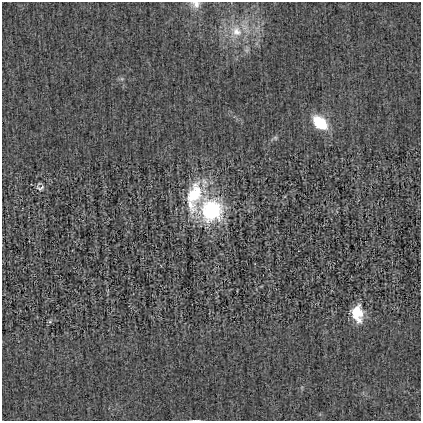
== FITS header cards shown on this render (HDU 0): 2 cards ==
NAXIS1  =                  419
NAXIS2  =                  419

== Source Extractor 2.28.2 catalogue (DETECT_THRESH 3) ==
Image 419 x 419 px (HDU 0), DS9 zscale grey, 1 PNG px = 1 image px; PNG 423 x 423 px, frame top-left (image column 1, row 419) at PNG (2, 2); no overlay
Background -5.49e-04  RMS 0.021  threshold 0.0624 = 3 sigma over >= 5 px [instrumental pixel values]
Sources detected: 12; all 12 listed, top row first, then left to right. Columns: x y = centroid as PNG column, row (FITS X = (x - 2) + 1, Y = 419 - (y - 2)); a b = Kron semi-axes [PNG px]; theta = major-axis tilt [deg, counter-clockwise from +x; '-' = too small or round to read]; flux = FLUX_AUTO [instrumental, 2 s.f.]
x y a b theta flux
196 4 13 10 -4 9.5
236 31 19 16 -35 35
246 50 7 6 - 3.7
122 79 6 4 -18 2.1
320 123 15 10 -42 60
275 138 6 5 - 2.5
40 188 12 8 12 5.2
194 196 46 20 80 78
212 210 18 17 - 160
357 313 17 11 -81 36
50 322 6 4 1 2.2
197 420 9 2 0 1.6
At the frame edge (FLAGS 8, measured only in part): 2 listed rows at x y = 196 4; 197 420